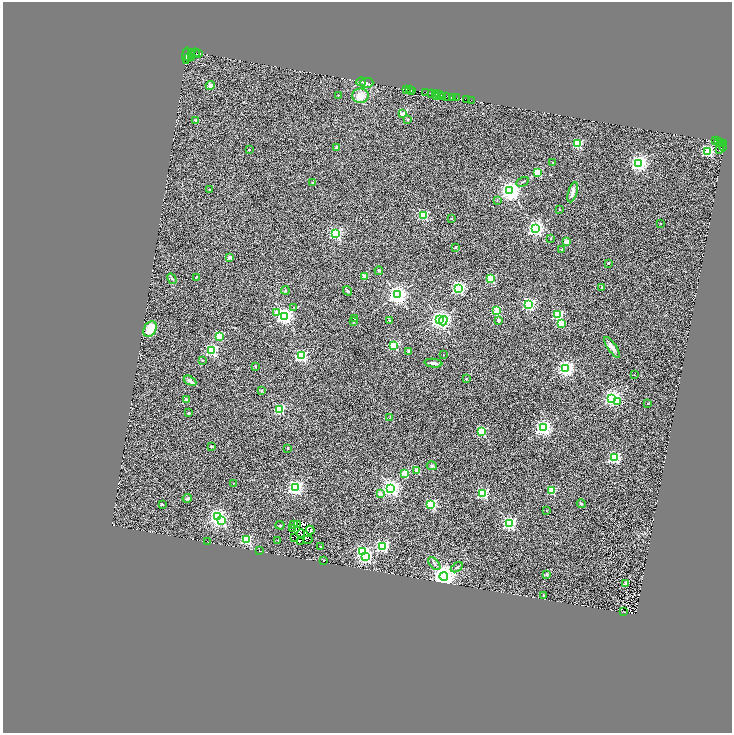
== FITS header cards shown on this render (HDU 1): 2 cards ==
NAXIS1  =                 1459
NAXIS2  =                 1462

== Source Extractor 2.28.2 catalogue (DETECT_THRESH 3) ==
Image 1459 x 1462 px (HDU 1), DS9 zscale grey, zoomed out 1/2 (1 PNG px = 2 x 2 image px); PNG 734 x 735 px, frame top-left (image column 2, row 1462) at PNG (3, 2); each listed source drawn as its Kron ellipse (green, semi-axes under 4 px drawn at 4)
Background 0.0975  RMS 0.11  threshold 0.336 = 3 sigma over >= 5 px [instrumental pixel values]
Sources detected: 192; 40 cannot appear on this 1/2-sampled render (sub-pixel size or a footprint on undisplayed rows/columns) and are neither listed nor drawn; the other 152 listed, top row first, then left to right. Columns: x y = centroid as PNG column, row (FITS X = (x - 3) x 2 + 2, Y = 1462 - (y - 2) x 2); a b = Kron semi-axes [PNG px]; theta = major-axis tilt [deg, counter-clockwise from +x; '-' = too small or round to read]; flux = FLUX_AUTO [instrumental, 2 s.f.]
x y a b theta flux
191 53 2 2 - 490
195 53 4 3 - 460
199 54 4 2 - 240
187 56 8 3 86 1100
189 57 4 1 - 410
192 58 3 1 - 100
361 82 5 2 - 17
366 83 7 5 1 54
210 86 4 4 - 86
407 89 2 1 - 29
410 90 2 1 - 2.4
412 91 2 1 - 80
426 93 2 1 - 51
431 93 3 1 - 95
435 94 3 1 - 120
338 95 2 2 - 19
439 95 4 2 - 80
360 96 8 7 - 240
437 96 2 1 - 31
443 96 3 1 - 30
447 96 2 1 - 120
452 97 3 1 - 58
457 98 4 1 - 360
467 99 2 1 - 170
471 100 2 1 - 54
402 114 2 2 - 240
407 120 3 3 - 23
196 121 4 4 - 50
715 141 2 1 - 24
718 141 2 1 - 43
721 143 2 1 - 99
723 143 4 2 - 250
578 144 3 3 - 1500
722 146 6 1 -73 43
337 147 4 3 - 31
249 150 2 2 - 19
719 150 2 2 - 15
708 151 3 3 - 2700
552 163 2 2 - 15
639 163 4 4 - 7800
538 172 3 3 - 1000
313 182 2 2 - 76
522 182 7 2 29 18
209 189 2 2 - 25
510 191 4 4 - 13000
573 192 10 4 73 82
497 200 3 2 - 8
560 210 2 1 - 15
423 215 3 3 - 2000
451 219 2 2 - 32
660 223 2 2 - 39
535 229 4 4 - 7100
336 234 3 3 - 2900
551 238 2 2 - 29
566 242 2 2 - 300
456 248 2 2 - 110
562 249 2 2 - 43
230 258 2 2 - 260
608 263 2 2 - 28
379 271 4 3 - 17
196 277 3 2 - 15
365 277 2 2 - 530
491 278 3 3 - 1300
172 279 6 2 -60 22
458 288 3 3 - 4000
602 288 2 2 - 54
285 290 4 2 - 15
347 291 5 4 - 34
397 295 4 4 - 12000
529 304 3 3 - 4200
294 307 3 2 - 17
497 311 3 3 - 800
277 313 3 3 - 150
557 314 3 3 - 2200
284 316 4 4 - 9300
355 319 2 2 - 28
389 320 3 2 - 11
440 320 4 3 - 10000
498 320 2 2 - 170
443 321 5 3 - 3000
353 322 2 2 - 60
561 324 2 2 - 450
150 329 8 6 58 360
219 336 3 3 - 1000
394 346 3 3 - 1600
612 347 12 4 -55 130
212 350 4 3 - 3500
409 351 2 2 - 120
443 355 2 2 - 7.4
301 356 3 3 - 3200
202 360 2 2 - 40
433 363 9 2 -6 81
255 366 2 2 - 45
565 368 4 4 - 7300
634 375 2 2 - 14
466 379 2 2 - 28
190 381 7 4 -30 64
261 390 2 2 - 48
612 398 4 4 - 6500
186 400 2 2 - 190
618 401 4 3 - 95
648 404 2 2 - 40
280 409 3 3 - 1900
188 413 3 3 - 27
390 417 3 2 - 13
543 428 4 4 - 6900
481 431 3 3 - 1600
211 446 3 2 - 20
287 448 2 2 - 15
614 457 3 3 - 3400
432 466 5 4 - 31
417 470 2 2 - 330
405 473 3 3 - 970
233 483 2 2 - 12
295 487 4 4 - 5900
391 488 4 4 - 9400
552 491 3 3 - 730
380 493 2 2 - 210
483 494 3 3 - 2200
187 498 4 3 - 54
162 504 2 2 - 69
431 504 3 3 - 2200
581 504 4 3 - 17
546 511 2 2 - 6.7
217 516 4 3 - 6500
222 521 3 3 - 1900
509 523 4 3 - 4200
297 524 3 1 - 45
280 525 4 2 - 14
294 525 2 1 - 6.5
292 528 4 2 - 5.3
310 530 4 3 - 1.9
301 533 4 2 - 17
294 537 2 1 - 3.3
247 540 3 3 - 1900
278 540 2 2 - 16
308 540 4 1 - 5.3
300 541 2 1 - 24
208 542 2 1 - 5.9
320 546 2 2 - 20
383 546 4 3 - 3900
260 551 3 1 - 7.5
363 552 4 3 - 3200
365 556 4 3 - 3300
324 560 2 2 - 17
434 564 8 3 -49 35
457 567 6 3 33 33
546 574 3 2 - 21
444 576 4 4 - 25000
625 583 2 2 - 180
543 596 2 2 - 30
623 611 3 2 - 9.9
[40 sub-pixel or undisplayed-footprint detections neither listed nor drawn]